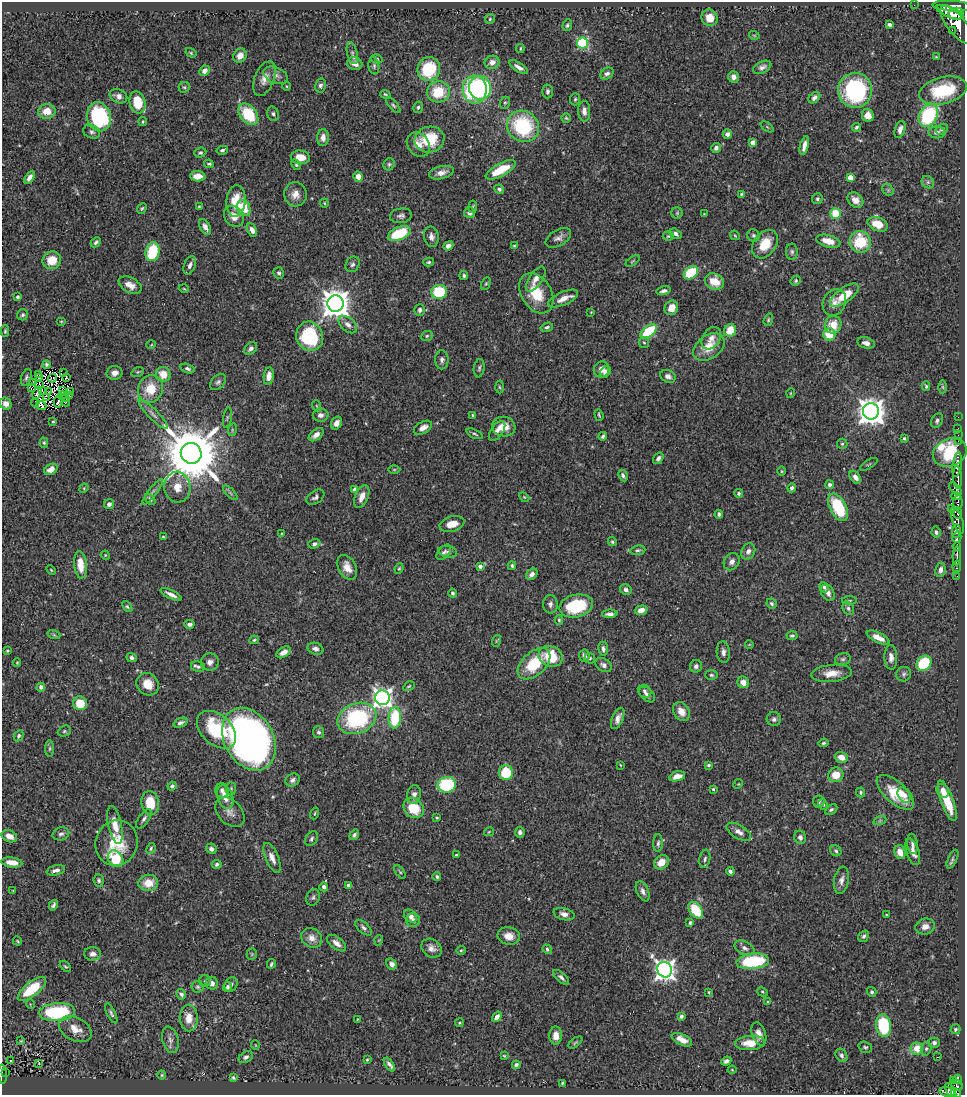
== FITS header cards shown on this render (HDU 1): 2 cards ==
NAXIS1  =                  963
NAXIS2  =                 1093

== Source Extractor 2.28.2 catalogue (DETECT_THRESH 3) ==
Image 963 x 1093 px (HDU 1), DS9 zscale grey, 1 PNG px = 1 image px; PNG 967 x 1097 px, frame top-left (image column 1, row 1093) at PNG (2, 2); each listed source drawn as its Kron ellipse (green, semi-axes under 4 px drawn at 4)
Background 0.776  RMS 0.027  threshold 0.0799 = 3 sigma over >= 5 px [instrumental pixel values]
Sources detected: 497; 1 with non-positive FLUX_AUTO (blend fragments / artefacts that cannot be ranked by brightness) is neither listed nor drawn; the other 496 listed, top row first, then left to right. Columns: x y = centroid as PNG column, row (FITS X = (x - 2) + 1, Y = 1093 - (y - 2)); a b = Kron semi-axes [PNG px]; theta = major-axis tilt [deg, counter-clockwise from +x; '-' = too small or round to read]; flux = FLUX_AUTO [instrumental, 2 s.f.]
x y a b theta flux
914 5 2 2 - 6.4
952 6 20 5 -3 3400
950 12 14 5 -22 2900
956 14 7 6 - 1700
709 18 8 8 - 19
490 19 5 5 - 2.6
889 24 4 3 - 5
567 25 6 4 71 3.2
957 25 24 9 -50 4100
952 30 2 2 - 65
754 35 5 3 - 1.7
583 43 5 5 - 180
520 48 4 2 - 1.8
191 53 6 4 -32 2.2
352 53 11 5 -76 5.7
240 56 7 6 - 16
936 57 4 3 - 1.8
377 59 6 4 -14 2.7
492 62 7 6 - 10
355 64 8 6 -17 10
374 66 8 5 -82 4.3
519 67 11 4 -33 8.9
762 67 9 5 25 7.4
429 69 12 11 - 94
204 71 5 5 - 8.3
607 74 7 5 35 5.5
276 75 13 7 -24 10
733 77 6 5 - 9.3
264 79 18 9 68 17
321 85 7 5 76 5.1
286 86 5 3 - 1.7
184 87 6 5 - 3
480 88 12 11 - 190
475 89 14 12 -87 210
855 90 17 17 - 230
943 90 24 13 13 98
547 91 7 5 88 4.8
438 92 11 10 - 57
385 94 5 3 - 2.2
118 96 9 6 -25 9.1
814 98 7 5 43 6.9
575 99 6 5 - 3
138 102 11 8 -74 46
505 103 6 5 - 2.8
393 105 9 3 -49 3.2
418 107 6 5 - 3.3
47 111 8 7 - 24
584 111 10 6 -88 9.1
248 114 12 8 -50 79
273 114 7 5 -71 4.8
868 115 6 6 - 24
928 115 12 9 60 150
99 117 14 12 -74 180
566 118 5 4 - 2.3
143 121 4 3 - 1.9
523 126 17 15 -39 150
767 127 7 4 -37 2.1
856 127 4 4 - 3.4
900 129 9 5 71 8.4
942 129 6 5 - 4.5
92 132 9 6 -25 5.3
937 132 8 6 -5 7.2
727 134 5 4 - 6.3
323 137 8 6 87 12
429 139 15 13 10 71
753 143 4 4 - 19
418 145 13 10 -53 17
804 145 9 4 75 12
716 148 5 4 - 6.3
222 150 5 4 - 4
200 153 6 5 - 3.3
300 157 9 6 -5 26
209 164 5 3 - 2.5
389 164 6 5 - 3.4
296 165 6 4 -62 2.9
501 170 16 6 28 49
441 173 13 6 14 12
198 176 7 5 -3 21
358 177 5 4 - 18
850 177 4 4 - 23
29 178 7 4 56 8.9
928 182 7 5 -46 3.9
499 189 5 4 - 4
888 190 6 5 - 3.1
295 194 12 11 - 16
741 194 3 3 - 1.8
817 199 6 5 - 3.6
855 200 9 7 -42 13
236 201 16 9 84 39
324 203 4 4 - 1.9
199 206 3 3 - 1.7
473 207 6 3 81 2.2
244 208 8 6 -61 48
142 209 6 4 50 2.6
469 213 5 5 - 9.4
677 213 5 5 - 2.6
835 213 5 5 - 45
704 214 2 2 - 1.2
234 216 11 9 -52 17
401 216 11 7 6 6.6
878 224 10 7 -20 34
205 227 8 5 -60 10
252 230 7 4 -64 10
399 234 12 6 23 92
675 234 6 4 -33 4.9
735 235 5 3 - 1.8
753 235 6 6 - 3.9
668 236 5 4 - 2.2
431 237 10 7 -79 9.1
558 238 14 8 31 9.4
828 241 12 6 -14 23
96 242 6 4 45 4.3
860 242 11 10 - 71
765 244 16 11 53 41
448 246 5 4 - 9.3
514 246 3 3 - 1.7
152 252 9 7 76 92
792 252 8 6 89 4.1
52 260 9 8 - 36
633 261 8 3 34 2
429 262 5 4 - 2.8
352 264 8 6 57 4.9
190 265 9 5 70 7
279 273 6 5 - 3.6
691 273 8 5 39 80
464 276 4 4 - 3.4
536 279 14 6 55 12
715 281 10 8 -26 31
795 281 5 4 - 2.7
486 284 6 4 62 2.4
130 285 12 7 -28 16
184 289 5 3 - 1.6
664 291 7 4 11 5.8
439 292 7 7 - 84
536 293 22 15 -59 57
844 295 17 7 36 49
17 297 3 3 - 3.1
563 299 16 6 24 18
834 302 14 11 63 15
336 304 8 8 - 2700
671 308 7 6 - 17
420 310 6 5 - 5.3
591 312 3 3 - 1.2
23 315 6 5 - 3.3
768 320 6 4 72 2.6
61 321 5 3 - 1.6
348 325 11 6 -40 11
833 325 9 8 - 29
547 327 6 4 16 4.2
730 330 6 6 - 34
5 331 6 4 90 3.1
649 331 9 5 38 99
829 334 6 6 - 35
310 336 15 13 -67 140
427 336 6 5 - 3.1
711 338 12 8 58 11
644 343 5 5 - 2.9
866 343 9 5 -13 7.8
151 345 5 3 - 1.4
709 347 17 11 35 34
251 348 7 5 47 6.1
442 360 9 6 -89 6.2
46 365 4 3 - 3.1
479 368 9 5 82 4.3
188 369 7 4 -18 3.7
601 369 8 7 - 13
138 372 6 4 21 2.6
605 372 6 4 50 7.2
63 373 2 2 - 0.82
115 373 8 7 - 11
38 374 2 2 - 1.5
163 374 7 7 - 28
269 376 8 5 82 15
668 376 8 6 -25 8.1
26 377 9 5 72 4.2
39 377 2 2 - 0.46
52 378 4 3 - 1.5
67 378 3 2 - 3.4
33 382 2 2 - 3.5
218 382 9 6 44 5.2
39 385 4 2 - 1.6
926 386 4 3 - 2.4
32 387 3 2 - 0.33
499 387 6 4 -88 2.4
943 387 6 4 -89 3
150 389 14 12 66 44
42 391 4 2 - 1.6
63 391 2 2 - 1.4
71 391 3 2 - 1.9
48 392 3 2 - 1.3
37 393 6 2 69 0.91
791 393 5 3 - 1.5
62 395 4 2 - 1.6
69 395 2 2 - 1.2
46 397 3 2 - 1.9
65 399 4 2 - 1.3
35 402 4 3 - 36
58 402 6 2 77 2.4
66 402 4 2 - 1.2
6 404 6 5 - 8.9
41 406 5 3 - 2.7
317 406 5 3 - 1.8
871 411 8 8 - 2300
153 414 20 5 -45 10
321 415 8 6 0 7.7
473 415 4 3 - 2.8
599 415 6 3 -72 2.3
958 417 2 2 - 12
227 418 10 4 81 3.1
937 421 7 5 57 4.8
53 422 4 3 - 2.4
336 423 7 5 59 11
504 427 11 10 - 22
423 428 10 6 31 12
958 428 3 2 - 7.5
232 430 6 4 73 2.4
497 431 11 6 55 11
474 434 9 3 -24 3.2
316 435 8 5 38 11
958 435 2 2 - 13
603 436 4 3 - 3.6
904 438 3 3 - 2.9
958 441 2 2 - 16
44 443 5 4 - 2.6
842 444 5 5 - 2.7
191 453 10 10 - 16000
950 453 17 13 21 200
658 458 6 4 56 5.8
869 464 10 2 31 1.9
957 465 12 4 82 1500
51 469 7 5 31 16
394 470 6 4 0 2.3
781 471 5 3 - 1.8
623 475 6 4 -63 4.5
855 477 7 5 -52 8.3
958 477 12 3 -86 1200
830 485 4 4 - 5.5
177 487 15 13 -86 25
84 488 5 4 - 2
792 488 4 4 - 5.9
956 489 8 4 -48 310
355 490 4 4 - 17
152 492 16 3 52 6
230 493 9 3 -46 3.7
739 493 4 4 - 3.5
956 496 5 3 - 270
315 497 10 6 34 5.9
362 497 12 6 68 15
524 497 6 3 -44 1.8
150 499 6 4 -52 4.6
958 502 8 4 84 420
109 504 5 5 - 7.6
838 507 15 8 -62 92
951 508 3 2 - 120
958 513 6 4 -89 370
719 514 4 3 - 4.1
957 520 14 5 -71 470
452 524 12 7 14 22
956 531 7 4 87 1100
936 532 5 4 - 3.9
282 534 4 3 - 1.5
163 537 3 3 - 2.2
957 537 5 3 - 260
612 542 4 3 - 2.6
314 544 6 4 20 5.3
957 546 4 3 - 320
638 550 7 4 6 3.8
748 551 8 6 62 9
444 552 9 5 48 4.6
448 552 9 5 -11 5.3
105 555 5 3 - 1.7
957 556 9 3 88 810
732 562 9 7 54 9.5
80 565 14 6 -84 32
480 566 4 4 - 8.8
512 566 4 3 - 3.1
957 566 6 3 80 67
347 567 13 8 -61 18
399 568 5 4 - 2.4
51 570 5 3 - 1.9
940 570 7 5 80 9.1
532 574 6 4 42 7.8
957 576 2 2 - 5.8
824 587 5 4 - 5.1
626 590 6 5 - 5.2
453 593 4 4 - 3.7
828 593 9 6 -59 10
171 594 11 4 -26 10
850 601 7 4 0 2.6
550 604 9 7 -88 6.4
771 604 5 4 - 3.6
576 606 17 11 13 96
127 607 6 4 -52 2.7
848 608 7 5 -60 4.6
641 610 6 4 17 13
610 614 8 4 2 6.7
559 620 5 4 - 2.2
189 624 5 4 - 5.1
54 635 6 4 -19 3
792 636 5 4 - 3.7
878 637 12 5 -26 17
254 640 5 3 - 2.4
496 641 6 3 71 2
749 645 4 2 - 1.2
315 649 8 6 -17 7.3
603 649 7 4 -83 5.7
7 651 4 3 - 2
283 652 8 5 31 11
723 652 11 6 -85 8.6
550 656 12 10 -19 56
584 656 6 5 - 7
891 657 12 6 -88 9.7
132 658 5 4 - 4.6
590 658 5 5 - 3.3
843 659 8 6 14 4
17 662 4 3 - 1.6
210 662 9 8 - 9.4
924 663 8 6 47 89
534 664 19 11 42 71
604 665 9 6 -34 7.7
696 666 6 6 - 5.9
198 667 7 5 -10 4.6
831 673 20 8 6 22
904 674 7 7 - 4.8
711 675 6 5 - 3.3
743 682 6 5 - 13
148 684 12 10 -44 25
409 686 6 4 30 2.2
41 687 4 4 - 5.9
645 691 7 6 - 4.4
647 695 9 6 -42 7.2
382 698 7 7 - 930
80 703 7 7 - 43
681 712 10 7 -58 17
357 718 20 15 21 190
395 718 11 6 86 88
618 718 11 5 67 9.2
774 719 7 7 - 5.5
180 723 7 4 22 5.7
216 730 23 15 -42 100
64 731 7 5 24 3.2
319 732 6 5 - 4.5
19 736 6 4 61 3.6
249 739 33 24 -59 1000
823 743 5 4 - 2.8
50 748 8 4 89 3.3
841 757 6 5 - 17
620 765 3 2 - 1.3
709 765 4 3 - 3.7
506 773 7 7 - 65
836 775 8 7 - 28
677 776 8 5 15 16
293 780 7 6 - 5.9
738 784 5 4 - 1.7
447 785 9 7 9 130
172 786 4 4 - 3.3
231 789 6 5 - 3
713 789 3 3 - 2.2
222 790 7 6 - 6
943 791 7 6 - 9.3
861 792 5 4 - 3
895 792 23 10 -42 50
414 794 9 7 83 8.2
904 795 8 5 -58 8.5
225 797 12 8 -71 22
947 801 21 6 -70 52
819 802 6 6 - 4.7
150 803 12 8 -83 43
823 805 6 4 -61 2.8
414 808 11 9 -42 50
831 810 7 4 32 3.7
230 812 17 11 -46 14
315 813 6 3 71 1.8
437 818 3 3 - 1.7
144 819 11 5 54 5.9
880 820 6 4 20 2.7
115 825 19 6 -78 22
489 832 5 3 - 1.7
520 832 5 5 - 5.7
739 832 14 6 -31 13
61 834 8 6 16 5.7
354 835 6 4 54 3.8
9 836 8 5 -24 13
800 837 6 6 - 6.7
311 839 8 5 59 4.9
117 843 23 21 69 65
658 843 9 5 87 4.7
912 844 10 5 -82 6.4
151 848 5 4 - 2.7
211 849 5 5 - 6.2
836 851 6 5 - 3.8
900 852 7 5 -72 17
913 852 14 6 -72 13
456 855 3 3 - 3.4
272 858 16 6 -66 14
116 859 9 7 -50 70
705 859 9 5 80 4.8
952 859 10 4 65 4
12 862 10 5 -7 18
661 862 8 6 42 18
217 864 5 4 - 3.6
56 870 9 5 13 7.9
730 871 4 3 - 4.6
400 872 7 4 -54 2.5
437 877 4 3 - 3.1
99 880 6 5 - 3.8
841 880 13 7 80 9.8
148 883 10 8 7 29
348 885 4 4 - 5
324 887 4 4 - 6
13 891 3 3 - 1.6
643 891 11 6 -65 7.9
313 897 8 6 70 4.7
53 905 5 3 - 4.3
696 910 9 6 -53 60
564 914 10 6 -14 9.8
886 915 3 2 - 1.5
410 916 7 5 -43 11
413 920 7 6 - 6.9
690 923 4 3 - 4.6
925 926 10 8 17 13
363 928 10 5 -43 5.8
509 936 11 8 -9 20
864 936 6 5 - 4.5
312 938 11 9 -38 16
379 940 5 3 - 1.5
17 941 5 3 - 1.7
336 943 11 6 -37 11
432 948 11 8 -36 11
745 948 11 6 -27 8.4
547 949 5 4 - 3.1
461 950 4 4 - 2.1
93 954 8 6 0 8.9
252 954 5 5 - 2.2
753 961 16 8 7 130
271 964 5 3 - 3.2
392 964 6 5 - 6.5
65 966 6 3 -43 2.3
665 970 8 7 - 1200
561 977 10 4 -42 5.5
205 981 6 6 - 3.2
212 983 6 6 - 10
231 985 7 6 - 5.1
198 987 6 6 - 3.2
227 987 5 4 - 4.5
32 989 17 7 38 71
709 992 4 3 - 1.7
762 992 5 4 - 2.3
872 992 5 4 - 3.9
181 994 5 4 - 5.5
768 1002 4 3 - 1.9
30 1004 5 3 - 1.3
57 1012 18 9 4 160
111 1013 11 4 -63 4.1
681 1016 4 3 - 3.7
497 1017 5 4 - 10
189 1018 13 9 -87 24
357 1019 3 2 - 1.2
459 1023 4 3 - 1.8
883 1026 11 7 -81 110
75 1029 17 11 -27 24
955 1029 5 5 - 3.1
759 1034 12 6 -72 12
556 1036 9 6 90 14
170 1040 13 8 -75 10
682 1040 11 5 -25 16
21 1041 3 2 - 1.7
575 1043 8 4 39 2.6
750 1043 15 7 4 28
934 1043 5 5 - 4.9
255 1045 5 3 - 1.2
865 1047 7 5 -16 3.3
917 1048 6 6 - 27
926 1049 7 5 75 3.7
841 1055 7 5 -58 5.2
504 1056 4 2 - 1.5
246 1057 7 5 32 5.1
937 1057 3 2 - 2.7
367 1060 3 3 - 1.8
11 1061 3 3 - 4.4
726 1061 5 4 - 5.7
39 1063 3 3 - 1.3
389 1065 8 3 -55 5.8
516 1065 4 4 - 4.8
732 1070 4 4 - 1.6
5 1073 3 2 - 21
3 1074 9 3 -86 110
162 1075 4 4 - 2.1
233 1078 4 3 - 3.1
957 1079 4 3 - 160
953 1080 2 2 - 7.5
562 1083 3 2 - 1.9
957 1085 6 5 - 140
951 1090 8 4 -57 360
947 1092 8 4 -11 360
956 1093 5 4 - 300
At the frame edge (FLAGS 8, measured only in part): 2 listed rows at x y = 3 1074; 956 1093
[1 non-positive-flux detection neither listed nor drawn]